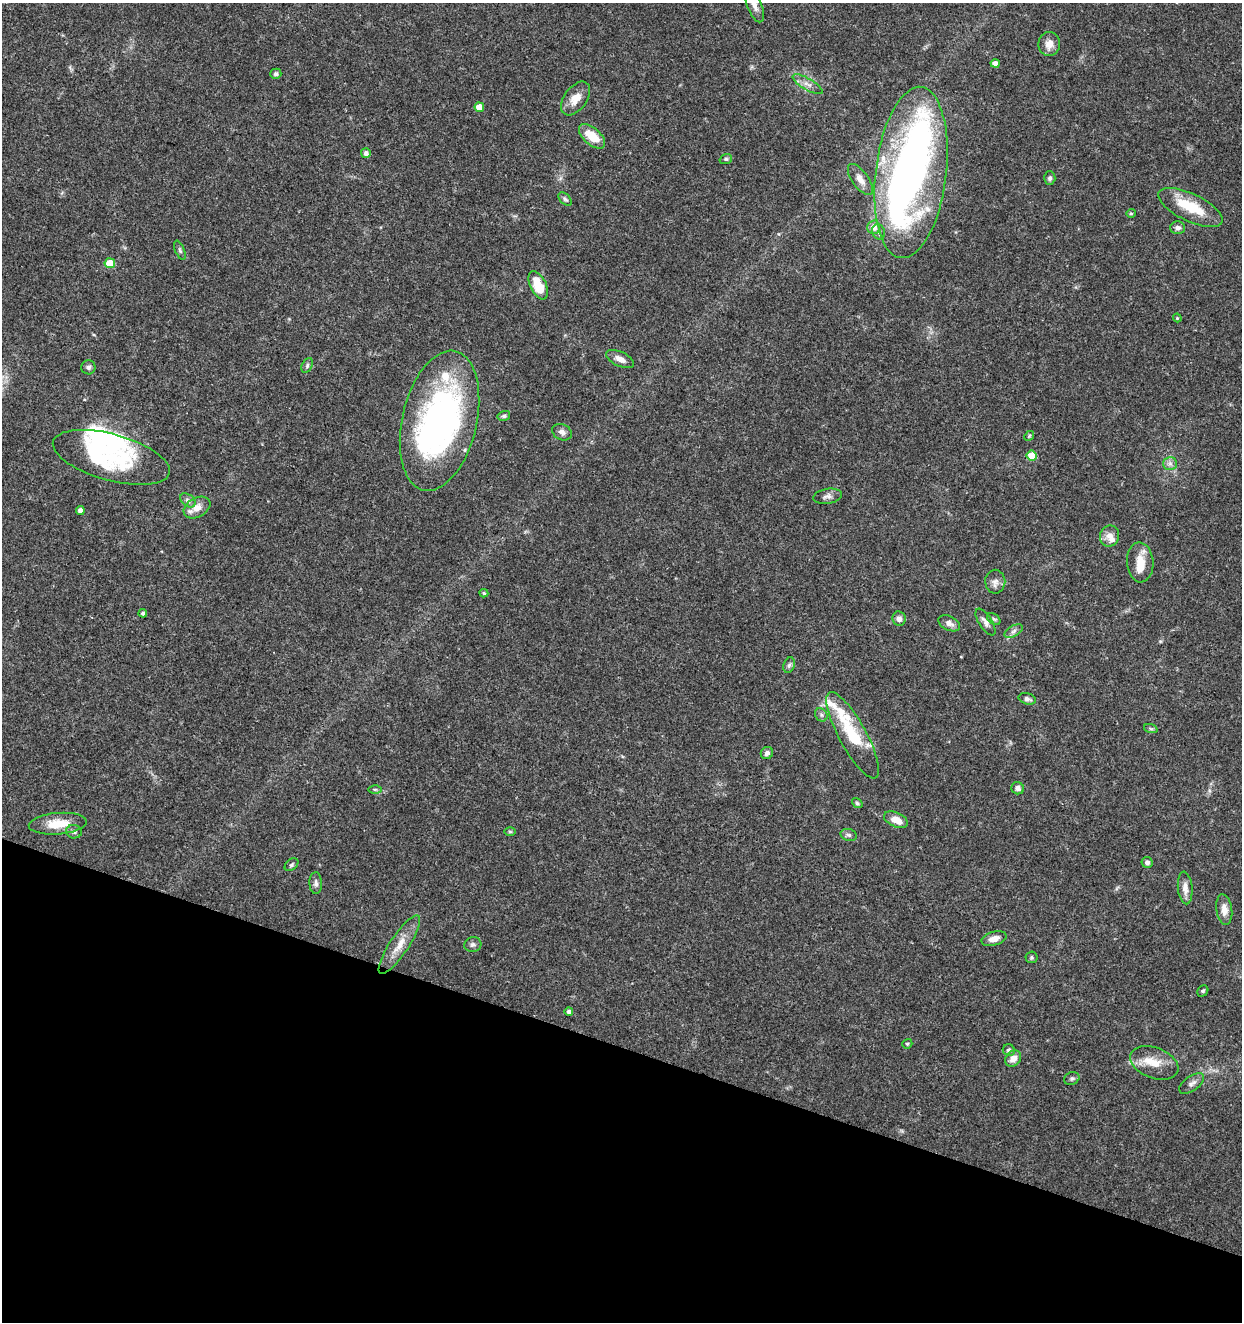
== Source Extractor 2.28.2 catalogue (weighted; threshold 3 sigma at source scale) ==
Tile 15 of 4 x 4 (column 3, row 4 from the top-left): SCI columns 2761-4000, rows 5-1324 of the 5461 x 5295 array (HDU 1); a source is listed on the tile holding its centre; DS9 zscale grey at full resolution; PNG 1244 x 1324 px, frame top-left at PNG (2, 3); each listed source drawn as its Kron ellipse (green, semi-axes under 4 px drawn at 4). Shown black and unused: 21% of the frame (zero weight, under 3 of 5 exposures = <1% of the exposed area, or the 3 px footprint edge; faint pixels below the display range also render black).
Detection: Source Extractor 2.28.2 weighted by HDU 2 'WHT'; one run over the whole footprint, this tile lists its part. Background 0.0329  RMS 0.0024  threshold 0.011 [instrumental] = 3 sigma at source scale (4.5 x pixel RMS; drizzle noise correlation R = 1.50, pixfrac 1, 0.0396/0.0396 arcsec/px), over >= 5 px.
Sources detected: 99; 9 inside a brighter object's white glare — neither listed nor drawn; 12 inside a brighter listed object's ellipse — not listed separately; the other 78 listed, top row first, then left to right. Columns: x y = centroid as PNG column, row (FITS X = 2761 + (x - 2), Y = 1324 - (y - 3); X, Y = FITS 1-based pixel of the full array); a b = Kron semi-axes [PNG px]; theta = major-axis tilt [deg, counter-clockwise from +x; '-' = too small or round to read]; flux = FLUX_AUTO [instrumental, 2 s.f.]
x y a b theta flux
754 5 18 7 -68 1.9
1049 44 12 10 82 2.1
995 63 4 4 - 1.4
276 74 5 5 - 0.57
808 84 17 6 -30 1.5
575 99 19 11 53 3
479 107 5 4 - 2.6
592 136 16 8 -42 5.2
366 153 5 5 - 0.89
726 159 6 5 - 0.4
911 172 86 35 83 98
1050 178 7 6 - 0.59
860 179 18 8 -55 2
565 199 8 5 -44 0.48
1190 207 35 14 -26 8.5
1131 213 5 4 - 0.32
874 227 7 6 - 1.8
1178 228 7 6 - 0.84
879 232 8 6 -67 0.73
180 250 10 4 -66 0.51
110 263 5 5 - 6
538 285 15 8 -63 6.9
1177 318 4 4 - 0.24
620 359 15 7 -26 1.8
307 365 8 5 64 0.49
88 367 7 7 - 0.72
504 416 6 5 - 0.5
439 421 71 37 77 75
562 432 10 7 -25 1.1
1029 436 5 4 - 0.3
1031 456 5 5 - 4.7
111 457 60 23 -15 18
1170 464 7 6 - 0.9
828 496 14 7 10 1.1
188 500 8 6 -38 0.77
197 507 14 9 30 2.2
80 511 4 4 - 0.95
1109 536 11 9 70 1.7
1140 562 20 13 -86 4
995 582 12 10 -89 1.4
484 593 4 4 - 0.35
143 613 4 4 - 0.6
899 619 7 6 - 1.2
994 619 7 5 -36 0.45
985 622 15 6 -57 1.2
949 623 11 7 -26 1.3
1014 631 10 5 28 0.81
789 665 8 5 72 0.59
1027 699 9 5 -15 0.78
821 715 7 5 -47 0.55
1151 729 7 4 -18 0.42
853 735 49 13 -61 12
767 753 6 6 - 0.75
1018 788 6 6 - 1.1
375 789 6 4 -1 0.35
857 803 6 4 -36 0.4
896 820 13 7 -25 2.8
58 824 29 11 5 5
510 831 6 4 -1 0.32
74 832 8 7 - 0.71
849 835 8 6 -16 0.64
1147 862 5 5 - 0.92
292 865 8 5 40 0.49
316 883 11 6 -89 0.82
1185 888 16 7 -85 1.8
1224 910 15 8 -82 2.1
994 939 13 7 15 1.8
399 945 34 9 56 4.1
473 945 8 7 - 0.72
1031 957 6 5 - 0.41
1203 991 6 5 - 0.38
569 1012 4 4 - 0.68
907 1044 5 4 - 0.42
1009 1050 6 5 - 0.75
1013 1058 9 7 51 2.1
1154 1063 25 15 -21 4.8
1072 1078 8 6 24 0.58
1192 1083 14 7 35 1.2
Isophote crosses this tile's border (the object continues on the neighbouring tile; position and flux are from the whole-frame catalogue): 1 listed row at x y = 754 5